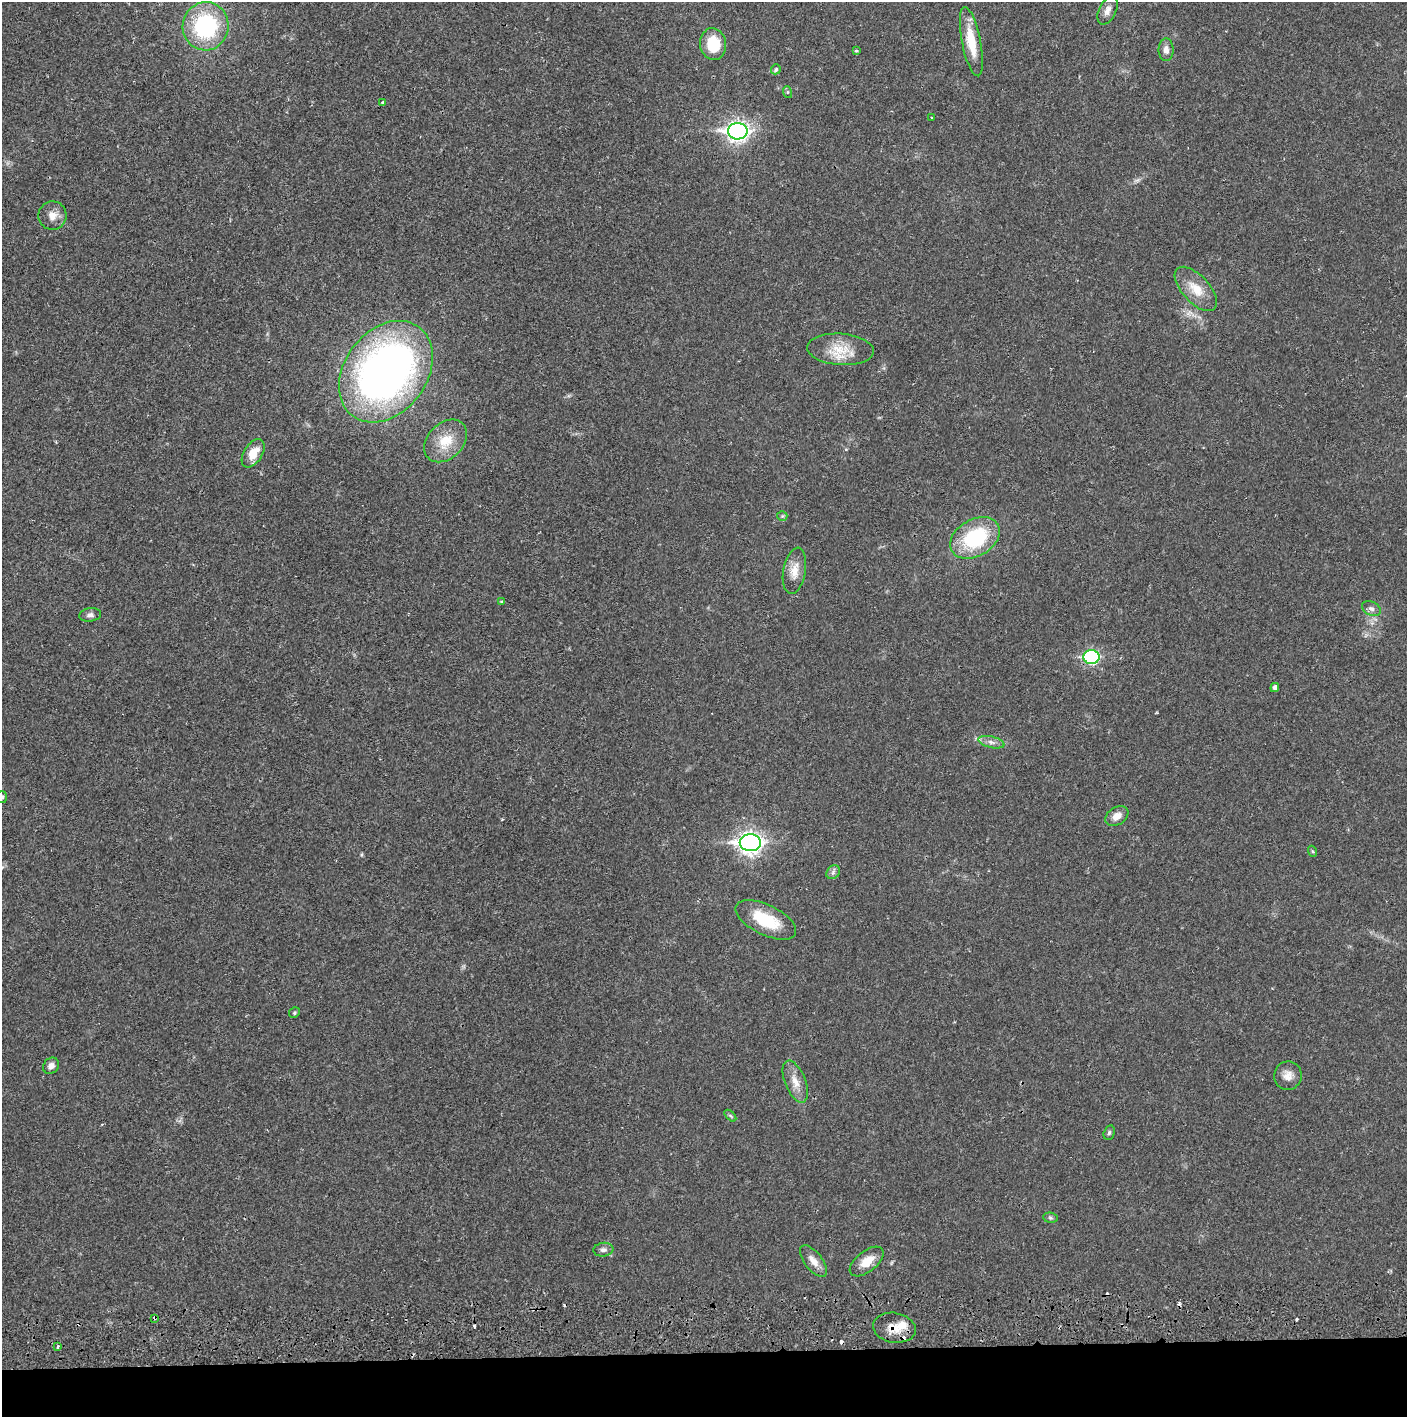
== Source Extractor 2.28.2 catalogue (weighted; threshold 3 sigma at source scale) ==
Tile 8 of 3 x 3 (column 2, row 3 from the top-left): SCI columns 1410-2814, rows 56-1470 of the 4227 x 4359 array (HDU 1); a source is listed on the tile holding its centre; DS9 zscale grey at full resolution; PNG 1409 x 1419 px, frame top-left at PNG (2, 2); each listed source drawn as its Kron ellipse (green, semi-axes under 4 px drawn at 4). Shown black and unused: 5% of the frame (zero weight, under 2 of 3 exposures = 3% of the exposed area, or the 3 px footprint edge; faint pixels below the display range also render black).
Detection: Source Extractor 2.28.2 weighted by HDU 2 'WHT'; one run over the whole footprint, this tile lists its part. Background 0.0223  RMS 0.0035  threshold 0.0157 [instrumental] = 3 sigma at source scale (4.5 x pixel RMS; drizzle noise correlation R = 1.50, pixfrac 1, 0.05/0.05 arcsec/px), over >= 5 px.
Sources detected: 53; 7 cosmic-ray / hot-pixel residue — neither listed nor drawn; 1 inside a brighter listed object's ellipse — not listed separately; the other 45 listed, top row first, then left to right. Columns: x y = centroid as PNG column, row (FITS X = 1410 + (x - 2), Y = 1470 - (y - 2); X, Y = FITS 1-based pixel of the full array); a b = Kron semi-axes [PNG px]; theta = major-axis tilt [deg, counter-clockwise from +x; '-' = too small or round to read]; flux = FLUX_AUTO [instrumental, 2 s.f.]
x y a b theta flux
1108 10 15 8 64 2.3
206 26 24 23 - 35
971 42 35 9 -79 9.7
713 44 16 13 -81 10
1166 50 11 7 -90 2
856 51 3 3 - 0.49
776 69 5 4 - 1
787 92 6 4 -71 0.43
383 103 3 3 - 1.4
932 118 3 2 - 0.26
738 131 10 8 1 180
52 216 14 14 - 3.4
1196 289 27 13 -47 7
840 349 33 15 -4 9
386 372 55 41 53 200
446 441 24 18 44 8.9
253 453 16 9 57 5.7
782 516 5 5 - 0.49
975 538 27 18 30 26
794 571 23 11 80 4.6
502 602 4 3 - 0.71
1371 608 10 7 -30 1.3
90 615 11 6 7 1.2
1091 657 8 7 - 45
1275 687 5 4 - 1.2
991 742 13 5 -13 1.7
2 797 6 5 - 0.85
1117 816 12 8 33 2.9
750 843 10 8 -1 200
1312 851 5 3 - 0.4
833 872 7 6 - 0.95
766 920 33 15 -26 14
294 1013 6 5 - 0.59
51 1066 9 7 46 1.6
1288 1076 14 13 - 3.2
795 1082 22 10 -68 4.2
730 1116 7 4 -45 0.58
1109 1133 7 5 73 0.67
1050 1218 7 5 -8 0.64
603 1250 10 7 7 1.3
813 1261 19 8 -52 3.3
867 1262 20 10 39 5.4
155 1318 3 3 - 0.89
894 1328 21 15 -10 6.2
58 1346 3 3 - 0.51
Overlapping masked pixels (flux is a lower limit): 3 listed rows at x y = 1091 657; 155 1318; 894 1328
Isophote crosses this tile's border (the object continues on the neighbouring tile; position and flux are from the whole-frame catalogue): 1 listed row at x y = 2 797